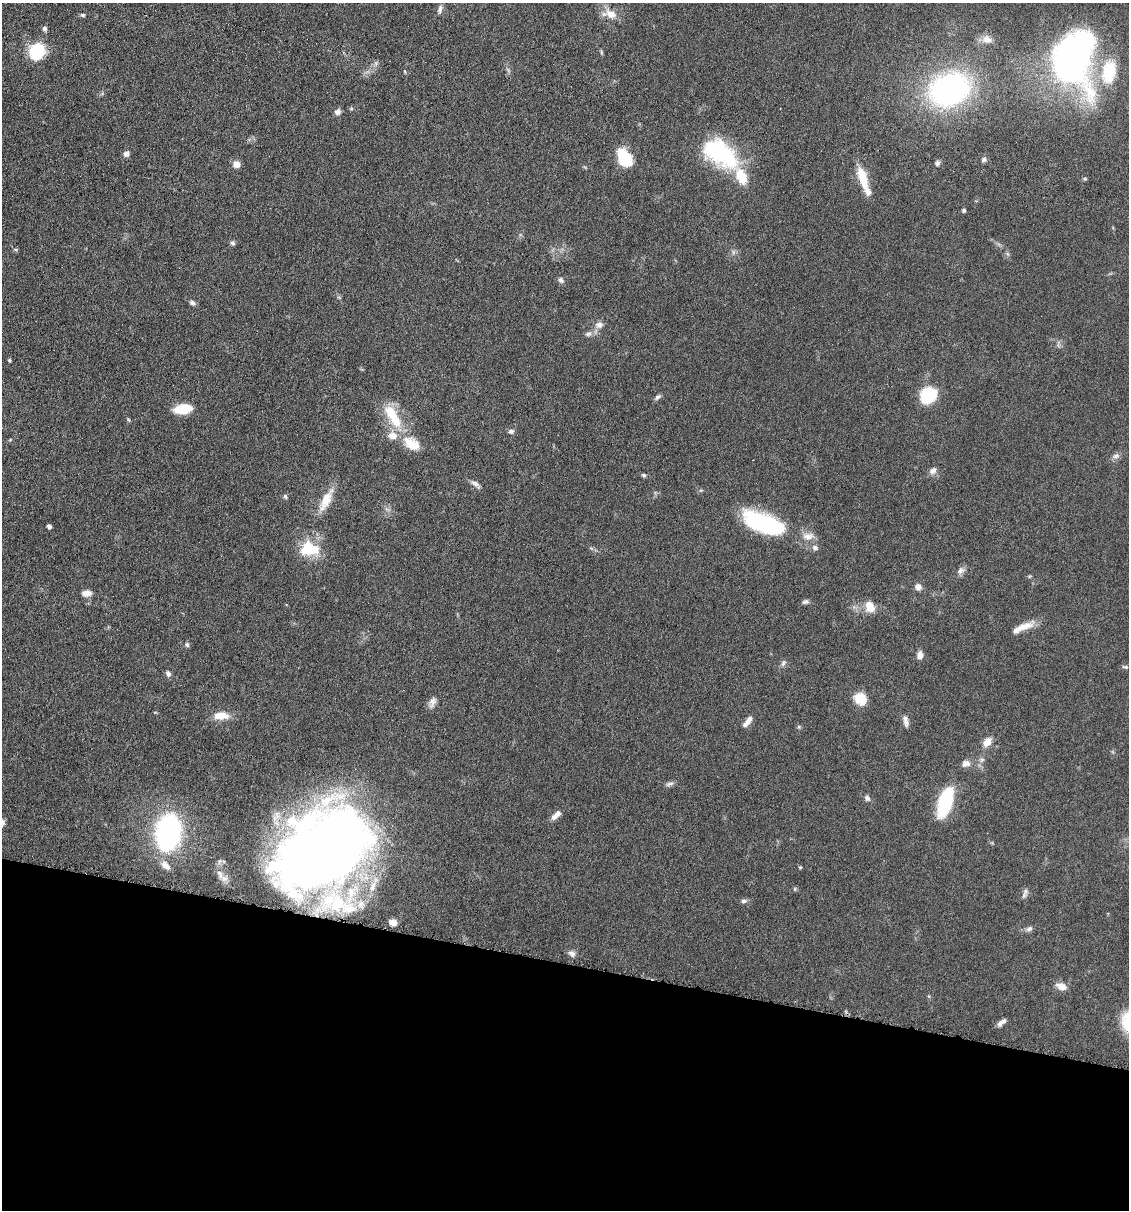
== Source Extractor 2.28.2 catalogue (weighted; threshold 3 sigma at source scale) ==
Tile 15 of 4 x 4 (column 3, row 4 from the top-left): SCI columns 2368-3494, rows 4-1211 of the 4852 x 4836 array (HDU 1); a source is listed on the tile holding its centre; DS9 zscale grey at full resolution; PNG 1131 x 1212 px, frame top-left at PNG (2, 3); no overlay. Shown black and unused: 20% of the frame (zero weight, under 4 of 8 exposures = <1% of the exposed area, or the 3 px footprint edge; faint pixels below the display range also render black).
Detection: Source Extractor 2.28.2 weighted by HDU 2 'WHT'; one run over the whole footprint, this tile lists its part. Background 0.0485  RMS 0.004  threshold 0.0163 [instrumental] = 3 sigma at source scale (4.09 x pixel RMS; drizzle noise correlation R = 1.36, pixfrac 0.8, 0.05/0.05 arcsec/px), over >= 5 px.
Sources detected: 87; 8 inside a brighter listed object's ellipse — not listed separately; the other 79 listed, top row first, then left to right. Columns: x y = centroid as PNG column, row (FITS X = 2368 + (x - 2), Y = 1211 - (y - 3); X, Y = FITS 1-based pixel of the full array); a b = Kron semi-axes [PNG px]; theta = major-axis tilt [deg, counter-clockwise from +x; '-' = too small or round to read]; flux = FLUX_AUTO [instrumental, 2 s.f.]
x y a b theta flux
440 9 12 5 81 1.3
611 14 18 11 -31 5
83 15 6 4 -1 0.62
45 28 6 6 - 0.94
987 39 14 10 -18 3.1
37 51 13 11 66 21
601 52 6 4 -72 0.49
1072 60 36 26 84 230
1109 72 34 20 80 20
949 89 37 28 20 99
338 112 8 7 - 1.5
720 153 46 25 -35 38
126 154 7 6 - 1.6
624 157 20 12 -64 15
984 159 7 6 - 1
937 163 7 6 - 0.89
236 164 8 7 - 2.6
863 178 29 10 -73 9.2
1085 179 6 4 -42 0.46
964 210 4 3 - 0.82
232 243 7 5 -5 0.8
16 250 7 4 -31 0.49
561 280 8 7 - 1.1
192 303 7 6 - 1.1
599 325 11 8 8 2.1
588 334 10 6 27 1.4
9 360 4 4 - 0.48
928 395 17 14 37 16
658 397 9 5 36 1
183 409 18 9 8 9.5
392 416 37 13 -58 13
511 431 8 6 2 1
1116 456 9 6 3 1.3
933 471 10 8 45 1.8
644 475 6 4 -39 0.64
475 484 15 5 -33 1.6
285 496 6 5 - 0.66
326 500 31 10 62 7.2
763 523 50 20 -22 39
49 526 4 4 - 1.2
815 548 8 6 -25 1.3
309 549 26 18 -8 13
960 570 12 8 43 1.8
918 587 8 7 - 2.1
86 593 10 6 5 2.9
805 602 9 5 15 0.93
870 606 14 11 -64 4.9
1024 626 27 9 21 5.2
187 645 6 5 - 0.81
920 655 9 6 84 2.6
783 663 10 5 75 1
1125 667 9 4 -11 0.63
168 673 8 6 -59 1.2
860 698 8 6 -42 21
432 702 15 8 70 2
221 716 19 10 1 5.3
748 720 12 7 61 2.3
906 721 16 6 -79 1.9
987 742 11 8 46 3.6
982 760 7 6 - 0.93
966 763 12 9 12 2.2
669 784 12 5 17 1.2
867 798 9 7 -56 1.2
945 802 26 11 73 31
556 815 15 6 44 2.5
168 832 32 21 82 70
324 850 64 46 43 680
165 865 15 8 -42 2.8
800 867 4 4 - 0.38
220 874 17 7 -68 2.8
372 887 14 6 70 2.2
1026 891 9 7 87 1.3
744 901 9 5 7 0.96
338 902 24 15 84 11
393 922 6 5 - 2.2
1029 929 8 6 22 1.3
572 953 10 7 -38 1.6
1061 986 15 9 -22 3
1000 1023 10 7 56 1.4